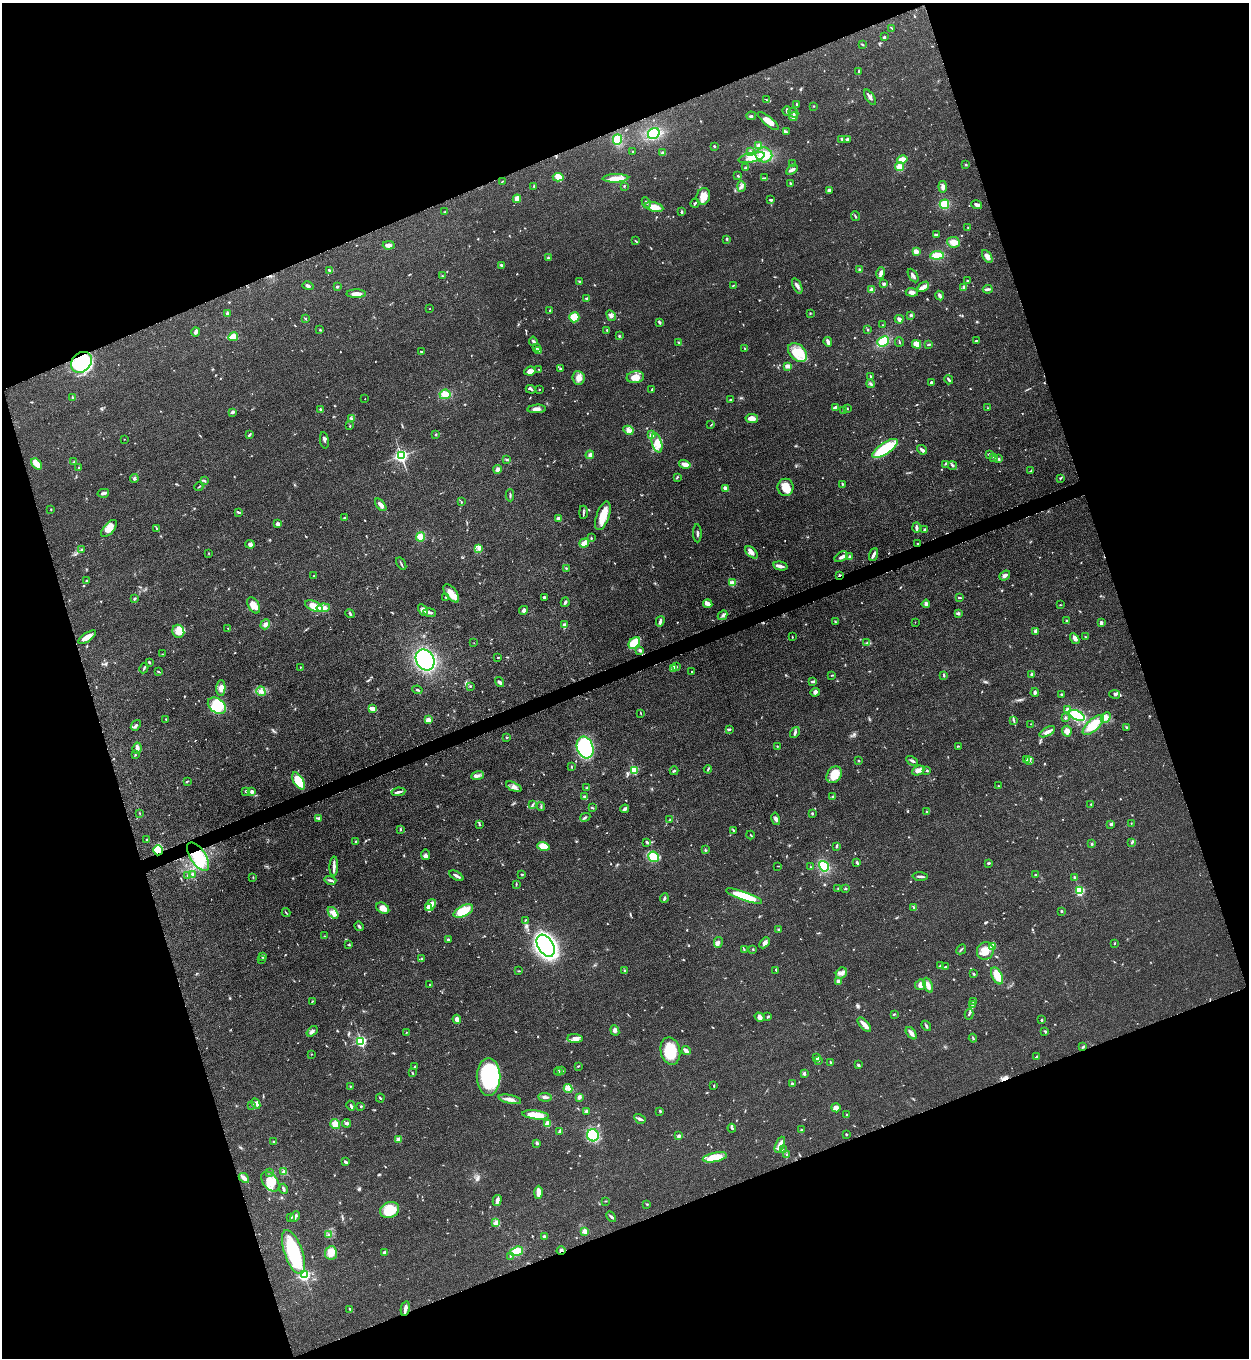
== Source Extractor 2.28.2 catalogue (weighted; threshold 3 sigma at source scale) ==
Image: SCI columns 286-5270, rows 10-5432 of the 5427 x 5440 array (HDU 1 of 3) = the unmasked area's bounding box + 8 px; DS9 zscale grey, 4 x 4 block average (1 PNG px = mean of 4 x 4 image px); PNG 1251 x 1360 px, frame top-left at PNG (2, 3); each listed source drawn as its Kron ellipse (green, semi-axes under 4 px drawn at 4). Shown black and unused: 40% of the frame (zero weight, under 3 of 5 exposures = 1% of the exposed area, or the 3 px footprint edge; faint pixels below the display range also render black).
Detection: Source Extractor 2.28.2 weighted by HDU 2 'WHT'. Background 0.063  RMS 0.0057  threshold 0.0256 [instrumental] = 3 sigma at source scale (4.5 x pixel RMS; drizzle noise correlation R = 1.50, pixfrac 1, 0.05/0.05 arcsec/px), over >= 5 px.
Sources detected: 807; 3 too faint to see at this stretch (4 x 4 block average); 1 inside a brighter object's white glare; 5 cosmic-ray / hot-pixel residue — neither listed nor drawn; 13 coinciding with a brighter row at this scale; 34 inside a brighter listed object's ellipse — not listed separately; of the other 751, all 500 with FLUX_AUTO >= 1.84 (the completeness limit of this list) listed and drawn (251 fainter detections not listed), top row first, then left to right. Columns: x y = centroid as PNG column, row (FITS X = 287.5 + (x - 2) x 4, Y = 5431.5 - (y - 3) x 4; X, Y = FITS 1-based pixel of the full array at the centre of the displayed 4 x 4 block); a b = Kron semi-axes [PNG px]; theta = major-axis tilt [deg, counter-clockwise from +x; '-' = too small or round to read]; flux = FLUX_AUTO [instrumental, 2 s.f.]
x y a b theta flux
891 28 2 2 - 2
884 37 3 2 - 3.2
862 44 3 2 - 2.6
859 72 3 2 - 5.6
870 97 9 3 -57 10
766 99 3 2 - 1.8
796 105 4 2 - 5.1
814 106 2 2 - 2.2
787 111 5 2 - 5.7
793 113 5 2 - 4.9
751 116 5 2 - 5.1
793 117 4 3 - 7.8
768 121 13 4 -40 27
786 132 3 2 - 3.6
654 134 6 5 - 100
842 139 3 2 - 5.1
847 139 2 2 - 11
617 140 5 4 - 55
714 146 2 2 - 3.7
759 146 4 3 - 18
751 151 2 2 - 2
632 152 2 2 - 1.9
663 153 3 2 - 7.5
764 155 8 7 - 60
752 157 13 4 14 32
902 160 5 4 - 25
793 164 2 2 - 2.1
966 164 3 2 - 3.1
900 167 4 4 - 24
746 168 4 2 - 3.7
792 170 6 2 31 11
738 176 3 2 - 2.6
558 177 5 4 - 36
615 178 13 4 2 38
765 178 3 2 - 4.4
502 181 4 2 - 2.2
790 183 3 2 - 4
534 186 3 2 - 3
624 186 2 2 - 2.9
741 186 5 3 - 8
943 187 6 3 -83 14
829 190 3 2 - 14
703 196 8 6 73 34
517 199 4 3 - 22
771 200 3 3 - 3.8
646 203 6 2 -64 4.6
695 203 5 2 - 5.4
944 204 5 4 - 58
977 205 5 3 - 10
654 207 9 4 -12 43
445 212 3 2 - 2.3
682 212 3 2 - 6
855 216 5 2 - 3.3
968 228 2 2 - 2.1
936 235 3 2 - 6.7
727 239 4 2 - 3.3
636 241 3 2 - 2.6
954 242 6 5 - 28
389 245 6 3 2 20
916 251 3 2 - 21
937 255 7 4 6 46
987 257 7 4 -59 19
548 258 2 2 - 3.3
501 265 3 2 - 5.7
859 269 2 2 - 4.1
329 270 3 2 - 4.4
881 273 6 3 74 14
913 275 7 2 -59 9.6
442 276 3 2 - 2.5
967 281 3 2 - 2.5
580 282 3 2 - 3.1
884 284 3 2 - 8
733 285 3 2 - 2.4
308 286 6 2 -16 6.4
797 286 8 3 -65 10
337 287 2 2 - 14
923 287 6 4 35 14
964 287 3 2 - 5.4
988 289 5 2 - 5.7
872 290 3 3 - 13
912 292 6 4 -5 15
356 294 9 3 0 25
940 296 5 3 - 7.7
587 298 3 2 - 7.3
430 309 2 2 - 2.3
550 310 2 2 - 3.9
810 313 3 2 - 1.9
227 314 4 2 - 6.8
911 315 3 2 - 5.9
611 316 6 2 -60 7.2
574 317 5 5 - 58
306 319 2 2 - 2.5
899 319 4 3 - 12
659 322 3 2 - 8.1
883 325 2 2 - 2
868 329 2 2 - 3
320 330 3 2 - 2.5
607 330 2 2 - 10
196 332 5 4 - 7.1
619 336 3 2 - 3.2
233 337 5 3 - 69
976 340 3 2 - 2.5
533 341 4 3 - 5.2
883 341 6 5 - 56
828 342 5 2 - 16
899 342 5 2 - 2.2
679 343 4 2 - 3.8
916 344 5 4 - 33
929 344 4 2 - 4.6
536 347 3 2 - 3.1
745 348 2 2 - 2.8
538 350 3 2 - 5
422 352 4 2 - 3.3
798 352 11 7 -43 66
81 362 11 9 44 280
788 366 4 2 - 20
560 369 3 2 - 5.9
539 370 4 2 - 2.5
530 371 5 4 - 19
635 377 9 6 8 38
871 377 4 2 - 5.5
579 378 7 6 - 23
949 380 4 2 - 10
931 382 2 2 - 14
871 384 4 3 - 5.7
531 389 5 2 - 5
539 389 2 2 - 3.3
652 389 3 2 - 2.5
445 394 5 5 - 31
72 397 3 2 - 2.7
365 399 2 2 - 2.2
730 400 2 2 - 3.2
835 407 4 3 - 4.6
987 408 2 2 - 1.9
537 409 9 3 4 16
847 409 2 2 - 2.4
321 410 3 2 - 6.2
844 410 2 2 - 5.2
232 412 4 3 - 5.1
351 418 3 2 - 4.3
752 419 6 4 -9 21
711 425 3 2 - 2.3
350 426 2 2 - 2.4
628 430 5 3 - 8.5
249 434 4 2 - 4.5
436 434 2 2 - 6.5
652 435 4 3 - 23
124 439 2 2 - 1.9
324 440 8 2 -80 7.1
657 443 10 5 -75 29
885 448 15 5 33 150
922 450 5 2 - 13
989 454 4 2 - 4.5
590 455 4 3 - 12
401 456 2 2 - 930
993 458 2 2 - 7.9
507 459 3 2 - 4.8
998 459 4 2 - 4.5
74 462 3 2 - 2.5
36 464 6 4 -48 36
685 464 6 3 -15 28
945 464 3 2 - 2.2
952 465 4 2 - 6.4
79 468 2 2 - 2
498 469 4 3 - 8.2
1031 471 3 2 - 4.7
677 477 3 2 - 3
134 478 4 3 - 6.5
1060 478 2 2 - 3.2
204 481 2 2 - 2.3
842 484 3 2 - 3.7
199 487 4 2 - 3.2
786 487 8 8 - 39
725 488 3 2 - 19
103 493 6 2 13 11
510 495 6 2 -88 4.8
461 502 2 2 - 2.6
381 505 7 3 -51 19
51 509 2 2 - 2.5
238 512 4 2 - 4
583 512 7 2 90 5.4
603 516 15 6 71 56
344 518 2 2 - 11
558 519 3 3 - 17
277 524 3 3 - 10
916 528 5 2 - 11
109 529 10 5 49 37
157 529 3 2 - 2.9
925 530 2 2 - 9.3
697 533 9 2 -88 6.3
420 537 4 4 - 29
591 538 3 2 - 4
584 543 5 2 - 39
250 544 5 3 - 8.5
918 544 3 2 - 3
81 549 3 2 - 2.3
479 549 4 3 - 6.8
751 552 7 4 -43 15
208 553 2 2 - 2
873 555 7 3 70 9.6
841 557 7 3 34 11
850 557 3 3 - 11
401 564 7 2 -58 4.4
780 566 7 3 -13 12
566 568 2 2 - 2.6
839 575 2 2 - 20
1005 575 6 3 39 13
314 576 2 2 - 2
87 581 3 2 - 2.6
732 583 2 2 - 94
451 593 11 5 -52 39
446 597 3 2 - 3.2
544 598 3 2 - 5.7
959 598 3 2 - 4.3
134 599 2 2 - 5.3
565 602 5 2 - 7.6
708 604 4 3 - 17
926 604 4 3 - 13
254 605 9 5 -60 35
1061 605 3 2 - 2.2
314 606 9 5 -24 42
323 608 6 4 8 16
423 610 6 4 -58 21
524 610 5 3 - 9.2
430 612 6 2 -11 10
350 613 5 2 - 5.3
958 613 2 2 - 20
723 615 5 3 - 6.8
660 621 5 2 - 9.2
1067 621 3 3 - 3.8
835 622 3 2 - 2.7
915 622 2 2 - 1.9
1101 623 4 3 - 5.9
265 624 5 3 - 15
564 625 4 3 - 8
228 628 2 2 - 2
178 631 6 5 - 40
1036 631 4 3 - 10
87 637 10 3 34 26
792 637 2 2 - 3
1086 637 4 2 - 2
1075 639 6 3 -57 15
474 643 2 2 - 2
634 643 6 4 47 86
867 643 3 2 - 3.2
640 650 3 2 - 7.5
162 654 2 2 - 2
498 657 2 2 - 2.6
425 660 11 8 -58 490
149 662 2 2 - 5.5
300 667 2 2 - 3
676 667 3 2 - 4.7
144 668 5 2 - 4.2
674 668 3 2 - 5.1
691 671 2 2 - 2.1
158 672 4 2 - 3.1
1032 674 3 3 - 5.5
832 675 3 2 - 2.4
944 675 4 2 - 3.3
499 682 5 3 - 6.9
812 682 4 2 - 4.4
470 686 3 2 - 2.6
221 688 8 4 88 20
417 690 5 2 - 4.2
261 691 5 4 - 12
815 692 5 4 - 8.2
1035 693 4 3 - 6.3
1115 694 5 2 - 4.8
1061 695 3 2 - 3.7
217 706 10 7 -36 120
373 709 4 2 - 29
1067 710 4 3 - 18
641 714 3 2 - 1.9
1077 715 8 4 -26 130
1106 717 6 4 47 14
1065 718 2 2 - 13
166 719 2 2 - 4.1
428 720 2 2 - 100
1014 720 4 2 - 3.4
1031 724 2 2 - 2.7
136 725 6 2 51 6.7
1093 725 13 5 43 84
1127 728 4 2 - 4
729 729 2 2 - 3.4
1067 731 5 4 - 16
1047 732 8 3 29 13
795 733 6 3 55 7.3
507 737 3 2 - 3.2
777 746 2 2 - 1.8
958 746 3 2 - 3
137 748 6 4 84 11
585 748 11 8 -71 590
135 755 2 2 - 2.4
1027 759 3 2 - 2.2
1029 760 3 2 - 6.4
858 761 3 2 - 2.7
912 761 6 2 -31 7.7
571 767 3 2 - 2.4
708 769 4 2 - 3.5
634 770 2 2 - 260
918 770 6 4 24 15
674 771 4 2 - 3.8
927 771 2 2 - 5.3
834 775 9 7 53 62
477 776 6 3 19 11
187 781 4 2 - 2.6
299 781 9 5 -58 91
998 786 3 2 - 4
514 787 8 3 -24 13
587 788 3 2 - 4.6
246 791 2 2 - 3.3
252 791 2 2 - 38
398 792 7 2 8 9.1
584 797 3 2 - 9.5
832 797 3 2 - 3.5
533 804 2 2 - 3.1
1091 804 3 2 - 2.8
541 806 4 2 - 3.5
592 808 3 2 - 3.9
625 809 4 2 - 9.3
926 812 3 2 - 4.3
140 813 2 2 - 2
812 814 3 2 - 3.3
585 817 5 2 - 5.2
318 818 4 2 - 6.5
776 819 6 3 -77 9.8
669 820 3 2 - 1.9
1131 823 2 2 - 1.9
1111 824 4 2 - 8.8
479 825 2 2 - 2.7
400 829 3 2 - 3.4
733 830 2 2 - 2.7
750 835 4 2 - 2.8
147 840 2 2 - 13
356 842 2 2 - 2.2
647 842 3 2 - 5.7
1132 842 3 2 - 3.8
1092 844 2 2 - 4.1
543 846 6 4 -15 44
836 846 3 2 - 3
158 850 5 5 - 97
705 850 3 2 - 2.8
425 855 5 4 - 11
198 857 16 8 -57 100
654 857 6 5 - 57
857 863 3 2 - 5.7
989 863 3 2 - 3.5
778 866 3 2 - 2.1
824 866 5 4 - 86
334 867 10 3 88 14
810 867 3 2 - 2.2
193 874 4 3 - 6.6
1035 874 2 2 - 2.1
188 875 3 2 - 4.3
522 875 3 2 - 2.7
456 876 8 2 -29 14
920 876 7 2 -2 9.4
253 877 2 2 - 2.4
1075 877 3 2 - 3.6
330 880 6 2 -15 6.9
516 884 3 2 - 3.2
838 888 2 2 - 2.2
846 889 2 2 - 5.1
1079 891 2 2 - 370
744 896 19 4 -19 100
664 898 5 2 - 5
430 905 6 4 50 16
383 908 7 5 -31 25
429 908 4 3 - 16
914 908 3 3 - 4.1
463 911 10 5 26 84
1061 911 2 2 - 9.9
286 912 4 2 - 2.7
333 913 7 4 -53 16
525 920 2 2 - 2.3
359 926 5 2 - 5
778 929 3 2 - 2.9
324 936 2 2 - 2.3
448 940 3 2 - 4.4
718 942 5 3 - 9
765 943 6 4 46 12
1114 943 2 2 - 3
349 945 3 2 - 3.5
546 946 12 7 -58 1200
993 946 2 2 - 63
744 949 3 2 - 2.6
753 949 3 2 - 2.4
961 949 5 2 - 5
985 951 9 8 - 46
263 956 3 2 - 5.1
421 958 3 2 - 2.4
262 959 2 2 - 2.4
941 965 3 2 - 4.8
945 967 3 2 - 2.8
776 970 3 2 - 3.6
519 971 3 2 - 2.2
625 971 2 2 - 6.7
841 973 6 5 - 14
974 974 3 2 - 4.5
997 976 9 5 -64 51
838 981 3 3 - 11
430 985 2 2 - 2.1
920 985 5 5 - 17
928 985 8 3 -68 18
312 1001 3 2 - 2.5
974 1002 3 2 - 2.6
972 1004 3 2 - 3.8
894 1014 3 2 - 2.5
969 1014 5 2 - 4.5
760 1017 5 4 - 10
768 1017 3 2 - 3.1
457 1019 4 4 - 14
1042 1020 2 2 - 4.2
864 1025 9 3 -47 28
926 1026 5 2 - 4.6
615 1030 5 3 - 8.3
312 1031 6 3 40 9.5
1045 1031 3 2 - 4.3
406 1032 2 2 - 2
911 1033 7 2 -52 19
575 1038 7 4 -4 16
973 1038 4 2 - 3.5
361 1041 2 2 - 540
1083 1047 3 2 - 3.4
670 1051 14 9 -79 110
686 1051 4 2 - 21
311 1054 2 2 - 1.8
1037 1056 4 2 - 3.2
816 1058 3 2 - 12
818 1061 2 2 - 2.4
830 1062 3 2 - 3
858 1065 3 2 - 6.2
415 1066 2 2 - 2.5
578 1066 3 2 - 2.8
558 1071 4 2 - 3.9
562 1071 2 2 - 3.9
412 1073 3 2 - 3
804 1073 3 2 - 6.9
488 1077 19 12 90 320
792 1084 2 2 - 6.2
350 1086 2 2 - 1.9
714 1086 2 2 - 2
568 1088 4 3 - 9.6
545 1097 7 3 -4 11
579 1097 4 3 - 9.2
380 1098 4 2 - 4.2
510 1099 11 3 -12 16
256 1104 6 4 -62 11
252 1105 4 2 - 2.7
351 1106 5 2 - 6.2
361 1106 2 2 - 4.2
836 1108 4 4 - 19
586 1111 4 3 - 4.8
660 1111 3 2 - 5.2
846 1114 2 2 - 3.4
536 1115 13 4 -7 56
640 1119 6 3 -31 8
346 1123 4 2 - 7.4
335 1124 5 4 - 28
548 1124 4 3 - 31
732 1128 4 2 - 4
801 1130 2 2 - 8
559 1131 3 2 - 6.2
846 1134 2 2 - 4.2
593 1135 6 5 - 130
679 1136 3 3 - 8.2
398 1139 2 2 - 74
273 1142 2 2 - 3.4
537 1143 4 3 - 4.7
780 1145 8 2 66 31
783 1150 2 2 - 2.1
787 1154 2 2 - 2.5
715 1157 12 4 11 80
346 1162 3 2 - 8.9
270 1172 2 2 - 2.1
284 1172 3 3 - 11
244 1178 6 3 -43 24
270 1182 11 7 -51 60
283 1189 5 2 - 7.9
538 1192 6 3 90 37
497 1200 6 2 76 21
605 1201 2 2 - 1.9
647 1204 3 2 - 2.6
390 1210 10 7 21 100
291 1217 3 2 - 5.4
295 1217 5 3 - 6.6
611 1217 6 2 -44 5.8
496 1223 2 2 - 2.1
585 1231 2 2 - 110
329 1235 3 2 - 3.8
544 1236 3 3 - 6
561 1250 4 2 - 5.6
516 1251 7 4 19 56
293 1252 23 9 -70 220
331 1253 7 6 - 38
384 1253 2 2 - 19
510 1256 2 2 - 2.2
304 1275 2 2 - 600
405 1308 7 2 77 17
350 1309 3 2 - 4.4
Overlapping masked pixels (flux is a lower limit): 7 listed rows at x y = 81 362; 918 544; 839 575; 158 850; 198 857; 561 1250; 405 1308
Diffuse or blended objects may show on this block-average render without a row.